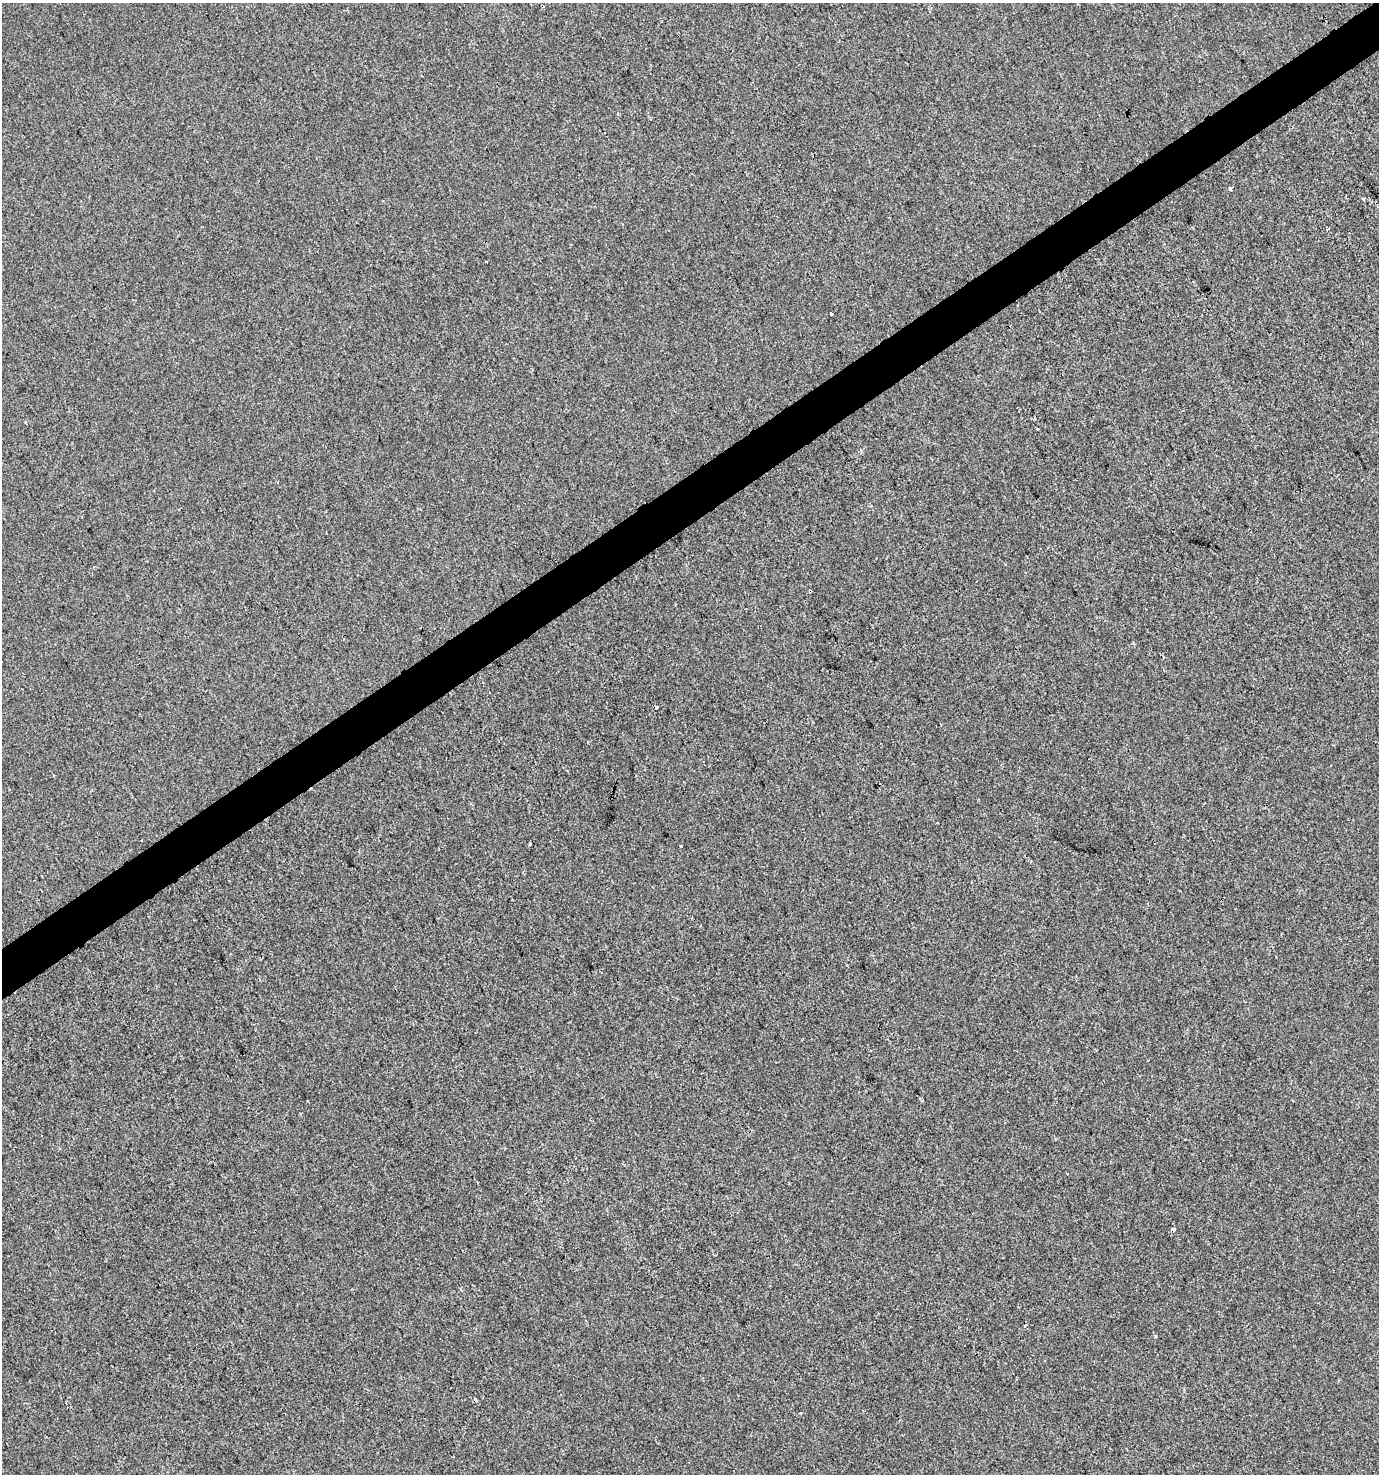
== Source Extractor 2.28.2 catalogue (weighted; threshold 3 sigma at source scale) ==
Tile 10 of 4 x 4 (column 2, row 3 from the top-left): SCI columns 1495-2871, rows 1476-2947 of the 5803 x 5892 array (HDU 1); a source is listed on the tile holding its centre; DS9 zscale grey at full resolution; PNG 1381 x 1476 px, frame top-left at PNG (2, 3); no overlay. Shown black and unused: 3% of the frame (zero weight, under 2 of 3 exposures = <1% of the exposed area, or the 3 px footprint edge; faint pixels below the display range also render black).
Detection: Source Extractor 2.28.2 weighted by HDU 2 'WHT'; one run over the whole footprint, this tile lists its part. Background 5.08e-05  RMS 0.0042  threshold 0.0189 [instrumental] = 3 sigma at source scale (4.5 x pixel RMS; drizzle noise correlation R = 1.50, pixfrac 1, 0.0396/0.0396 arcsec/px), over >= 5 px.
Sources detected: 17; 6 cosmic-ray / hot-pixel residue — not listed; the other 11 listed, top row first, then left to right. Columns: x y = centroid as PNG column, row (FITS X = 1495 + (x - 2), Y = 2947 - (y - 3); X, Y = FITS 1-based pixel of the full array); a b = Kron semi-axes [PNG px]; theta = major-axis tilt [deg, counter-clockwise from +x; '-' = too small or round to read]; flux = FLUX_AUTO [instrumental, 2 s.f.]
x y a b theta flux
1231 189 3 3 - 2.4
1363 199 3 3 - 0.98
486 261 3 2 - 0.53
831 314 3 3 - 3
94 567 3 2 - 0.33
810 591 4 3 - 0.77
530 845 3 3 - 0.63
681 846 3 3 - 1.6
1172 1230 4 3 - 6.4
1025 1325 3 2 - 0.34
1156 1336 4 3 - 1.4
Overlapping masked pixels (flux is a lower limit): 1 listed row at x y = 1172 1230